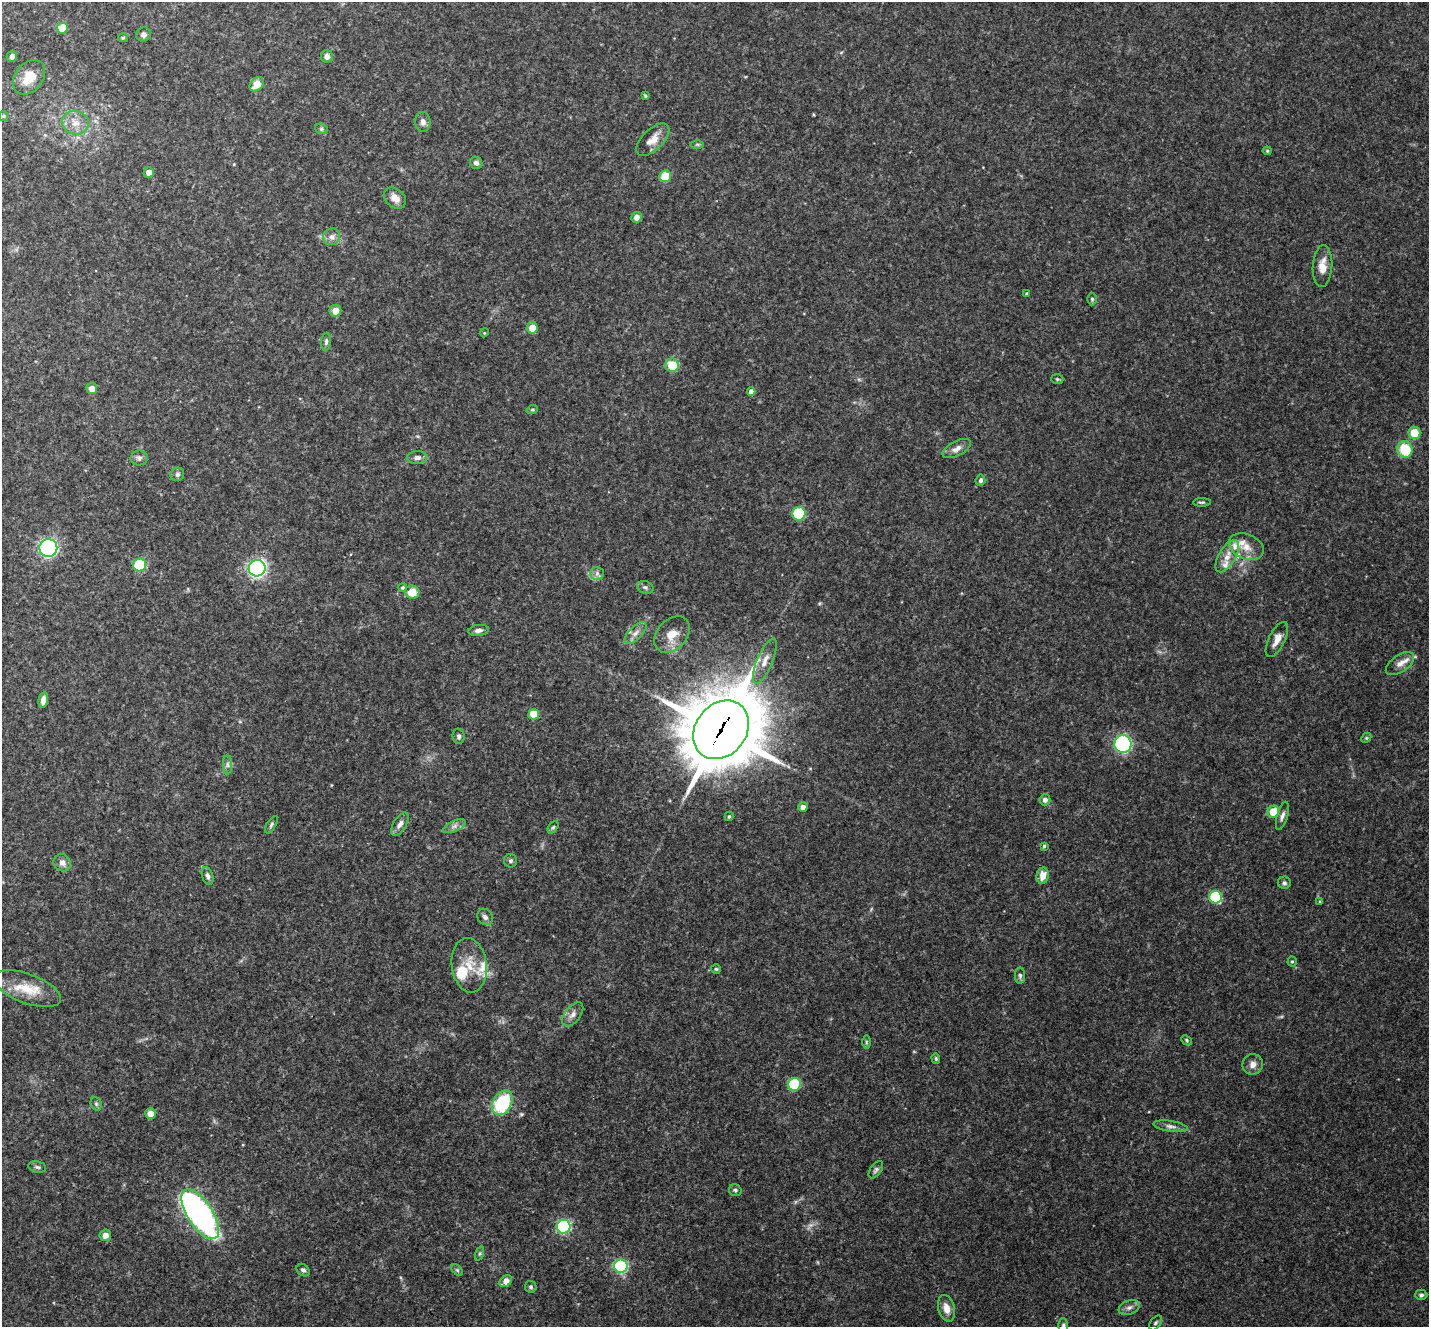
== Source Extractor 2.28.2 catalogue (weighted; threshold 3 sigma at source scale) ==
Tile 7 of 4 x 4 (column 3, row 2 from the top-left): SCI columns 2864-4290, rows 2937-4261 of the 5722 x 5735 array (HDU 1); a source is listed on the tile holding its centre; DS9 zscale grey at full resolution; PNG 1431 x 1329 px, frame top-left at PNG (2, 2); each listed source drawn as its Kron ellipse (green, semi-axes under 4 px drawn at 4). Shown black and unused: <1% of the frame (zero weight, under 3 of 4 exposures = <1% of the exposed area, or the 3 px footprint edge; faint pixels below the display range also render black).
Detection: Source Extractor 2.28.2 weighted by HDU 2 'WHT'; one run over the whole footprint, this tile lists its part. Background 0.125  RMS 0.0075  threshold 0.0337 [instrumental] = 3 sigma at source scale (4.5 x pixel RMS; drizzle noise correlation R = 1.50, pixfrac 1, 0.05/0.05 arcsec/px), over >= 5 px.
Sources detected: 126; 3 too faint to see at this stretch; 1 inside a brighter object's white glare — neither listed nor drawn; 8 inside a brighter listed object's ellipse — not listed separately; the other 114 listed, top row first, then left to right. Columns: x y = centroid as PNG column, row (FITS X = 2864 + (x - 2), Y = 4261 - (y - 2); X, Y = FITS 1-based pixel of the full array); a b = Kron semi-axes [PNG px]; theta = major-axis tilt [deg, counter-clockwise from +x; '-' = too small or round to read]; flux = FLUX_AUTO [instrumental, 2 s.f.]
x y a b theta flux
62 28 5 5 - 13
144 34 7 7 - 3.1
123 38 5 4 - 0.86
12 56 5 5 - 3.3
327 56 6 6 - 3.9
29 77 19 14 51 15
257 84 8 6 45 9.7
645 96 4 3 - 0.85
3 116 5 4 - 0.89
423 122 10 7 -83 3.4
75 123 13 11 -14 8.9
321 129 6 5 - 1.4
653 140 20 10 44 9.5
697 144 6 4 0 1.2
1267 151 4 4 - 0.82
476 163 6 6 - 2.8
149 172 5 5 - 6
665 176 6 5 - 18
395 198 12 9 -41 6.3
637 217 5 5 - 4.3
332 237 9 8 - 3.8
1322 266 21 9 86 9.4
1027 293 4 4 - 1
1092 299 6 5 - 1.3
335 311 6 6 - 7.4
532 328 6 5 - 11
484 333 4 3 - 0.71
326 342 9 5 85 1.9
672 365 6 6 - 19
1057 379 6 5 - 1.1
92 389 5 5 - 5.9
751 392 4 4 - 5.6
532 410 6 3 19 0.93
1414 433 6 6 - 15
957 449 15 7 28 5.5
1405 449 8 7 - 25
417 457 10 6 1 3
139 458 9 7 2 2.4
177 474 7 6 - 1.9
980 480 5 5 - 2.1
1202 502 9 3 1 1.3
799 514 7 6 - 33
1246 547 18 12 -22 9.6
48 548 9 9 - 140
1227 556 18 8 59 8.2
140 565 6 6 - 36
257 568 8 8 - 220
597 573 7 6 - 2.4
645 587 8 6 -20 1.9
403 588 4 4 - 1.2
412 592 7 6 - 12
479 630 10 5 6 3.1
635 633 14 6 44 4.5
672 634 21 15 47 12
1277 639 19 8 64 7.3
765 661 24 8 67 8.5
1400 664 16 8 35 5.6
43 700 8 5 80 4.7
534 714 5 5 - 16
721 730 31 25 52 6100
459 736 8 6 -87 2
1366 738 6 4 44 0.94
1123 744 9 8 - 95
227 765 10 4 -90 2.2
1045 800 5 5 - 3.1
803 807 4 4 - 5.3
1273 812 6 5 - 14
729 816 4 3 - 1.2
1282 816 14 5 73 3.1
400 824 13 6 59 3.9
271 825 10 4 59 1.6
454 826 12 5 24 3.2
553 827 7 4 53 1.3
1044 846 3 3 - 1
511 861 6 6 - 1.8
62 863 9 8 - 4.3
208 876 9 5 -72 2.3
1043 876 8 6 76 8.7
1284 883 6 6 - 1.8
1216 897 6 6 - 58
1320 902 4 3 - 1.2
485 917 9 7 -51 2.7
1292 962 5 4 - 0.95
469 965 27 17 -83 18
716 969 5 5 - 1.1
1020 976 8 5 -89 1.8
27 989 36 14 -20 20
573 1014 14 7 52 4.7
1187 1040 6 4 -43 1.1
866 1042 7 4 90 1.1
936 1058 5 4 - 0.95
1253 1064 10 10 - 4.9
794 1084 6 6 - 46
502 1103 13 9 58 51
96 1104 7 5 -69 1.5
150 1114 5 5 - 6.5
1171 1126 17 5 -8 3.6
37 1167 9 5 -11 1.9
876 1170 10 5 54 1.9
735 1190 6 6 - 1.5
200 1214 28 12 -57 260
564 1227 7 7 - 94
105 1235 6 5 - 5.3
479 1254 7 3 71 1.1
621 1266 6 6 - 130
303 1270 7 5 -40 1.9
457 1270 7 4 -45 1.2
506 1281 7 5 40 6.9
531 1287 6 5 - 1.4
1421 1295 6 5 - 1.9
1129 1307 11 7 22 3.2
947 1308 13 8 -75 7.4
1156 1323 8 5 53 1.6
1063 1325 7 5 90 1.6
Overlapping masked pixels (flux is a lower limit): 1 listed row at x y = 721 730
Isophote crosses this tile's border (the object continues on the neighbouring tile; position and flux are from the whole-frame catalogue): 1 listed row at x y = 1063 1325